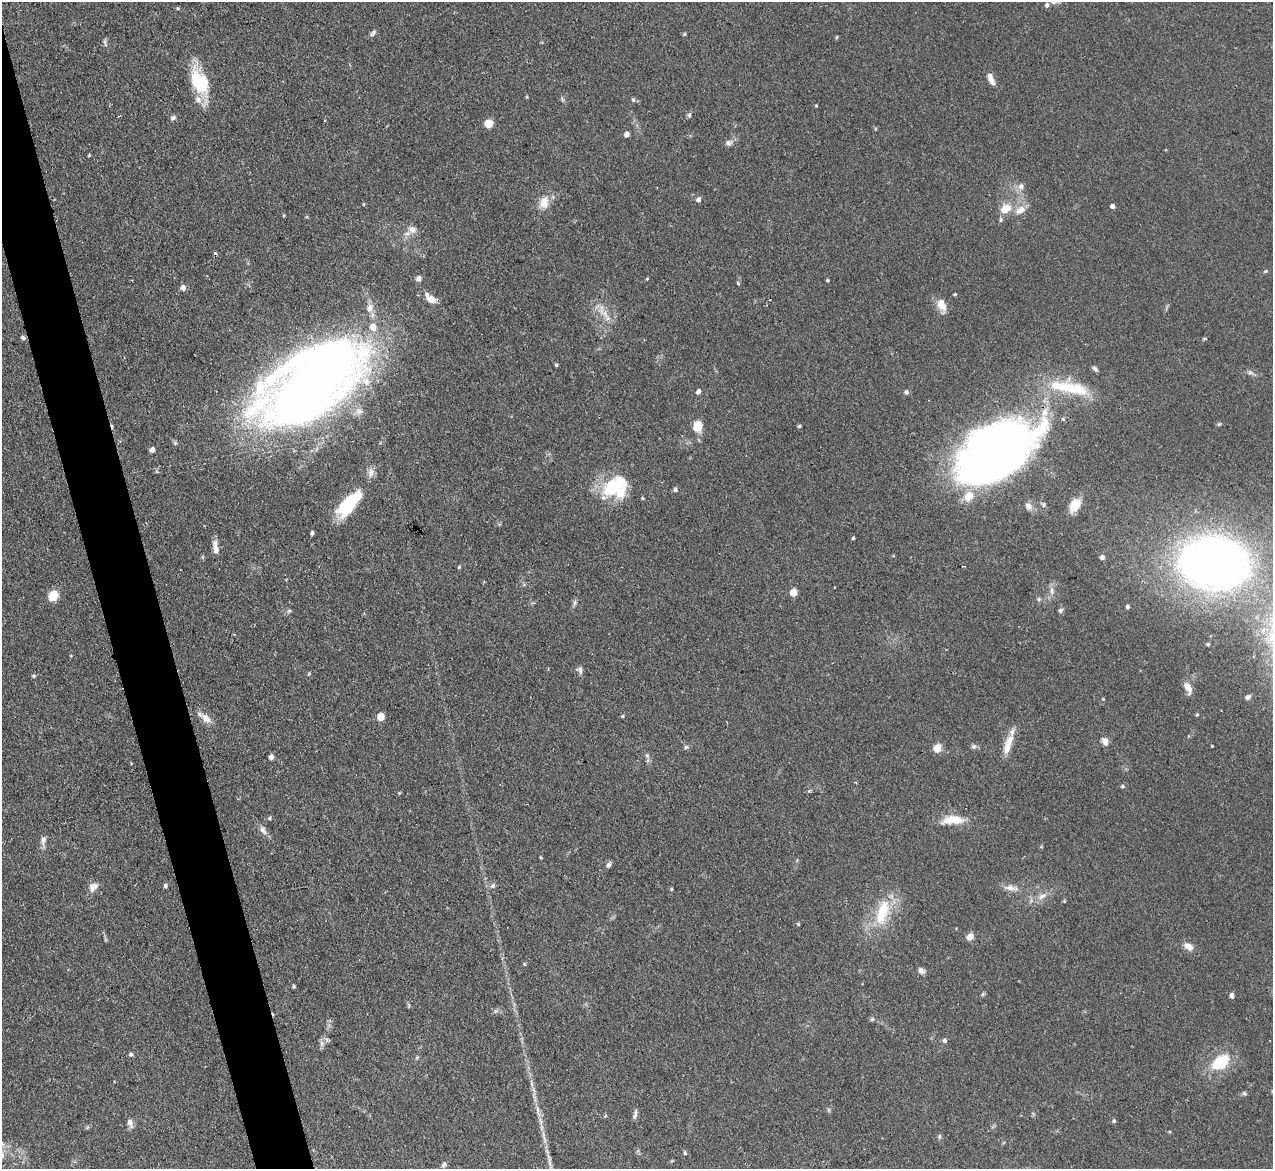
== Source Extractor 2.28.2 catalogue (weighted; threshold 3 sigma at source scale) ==
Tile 11 of 4 x 4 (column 3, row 3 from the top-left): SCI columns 2545-3815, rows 1427-2593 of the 5089 x 5065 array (HDU 1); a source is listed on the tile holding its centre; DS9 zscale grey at full resolution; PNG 1275 x 1171 px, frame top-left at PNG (2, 2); no overlay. Shown black and unused: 4% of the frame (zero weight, under 2 of 3 exposures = <1% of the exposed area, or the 3 px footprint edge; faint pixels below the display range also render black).
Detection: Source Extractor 2.28.2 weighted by HDU 2 'WHT'; one run over the whole footprint, this tile lists its part. Background 0.0886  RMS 0.0061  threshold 0.0274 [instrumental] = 3 sigma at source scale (4.5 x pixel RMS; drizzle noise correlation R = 1.50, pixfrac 1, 0.05/0.05 arcsec/px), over >= 5 px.
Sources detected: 147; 4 inside a brighter object's white glare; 2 cosmic-ray / hot-pixel residue — not listed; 7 inside a brighter listed object's ellipse — not listed separately; the other 134 listed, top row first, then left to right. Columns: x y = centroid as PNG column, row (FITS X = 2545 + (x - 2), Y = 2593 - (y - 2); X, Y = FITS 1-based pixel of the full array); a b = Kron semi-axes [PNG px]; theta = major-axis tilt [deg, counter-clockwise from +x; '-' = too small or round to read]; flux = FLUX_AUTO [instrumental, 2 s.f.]
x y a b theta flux
1047 5 6 5 - 1.6
178 8 5 4 - 0.69
373 33 11 5 54 1.7
684 34 5 4 - 0.79
836 37 5 3 - 0.57
105 43 12 4 -73 1.4
991 79 15 6 -65 4.7
199 82 33 17 -66 30
527 97 5 3 - 0.61
562 99 7 4 -47 1.1
633 100 6 5 - 0.97
816 106 4 3 - 0.55
689 115 8 5 82 1.2
173 118 7 6 - 1.6
488 123 6 5 - 15
626 134 5 4 - 3.3
729 143 9 8 - 2.4
89 155 4 3 - 0.58
1021 186 8 8 - 3.2
698 199 6 5 - 2.3
544 203 18 13 74 8.1
1112 206 4 4 - 2.3
1005 209 13 10 37 10
1020 210 15 10 34 6.2
412 229 13 10 -15 4.5
1265 271 6 4 21 0.8
419 279 6 5 - 2.8
647 279 5 3 - 0.54
827 280 4 3 - 0.68
738 283 4 4 - 0.72
183 287 7 7 - 2.4
955 294 4 4 - 0.66
431 299 15 8 -35 6.6
941 305 16 9 -68 7.4
370 308 11 9 73 5.1
605 314 17 7 -62 5.6
23 338 7 6 - 1.3
1204 339 6 3 19 0.65
556 365 5 4 - 0.76
1095 369 10 4 -45 1.4
1250 373 8 4 -8 1.6
312 382 92 42 37 960
1069 387 58 17 -11 32
698 391 5 4 - 2.2
906 392 6 5 - 1.6
359 411 11 9 -2 3.9
1063 419 6 3 -45 0.83
1219 424 7 4 43 0.86
697 426 14 11 -88 8.2
799 426 4 3 - 0.89
152 450 5 5 - 2.7
985 458 78 43 63 360
371 472 14 8 82 3.7
612 487 30 20 52 31
675 490 6 5 - 1.3
642 498 4 4 - 0.67
348 503 38 13 38 29
1043 504 7 5 -37 1.3
1075 505 15 10 58 11
1028 506 10 9 - 3.1
312 533 4 3 - 1.3
853 538 3 3 - 0.77
215 547 19 7 -80 4.6
1102 557 5 5 - 2.1
1214 563 57 40 -7 530
963 566 4 2 - 0.67
459 567 4 4 - 0.75
1052 591 9 4 90 2.2
793 592 5 5 - 12
53 595 8 6 60 17
1039 599 6 5 - 1.2
575 602 8 5 83 1.5
1127 607 5 4 - 1.3
1060 610 6 5 - 1.5
289 611 6 5 - 1.1
1208 644 4 4 - 0.76
580 670 10 6 -73 2.1
309 674 5 4 - 0.7
33 676 6 4 15 0.97
1188 687 15 7 -64 5
1248 697 7 5 45 1.6
1103 699 4 4 - 0.52
1197 715 4 4 - 0.69
622 716 4 4 - 0.74
381 717 6 5 - 11
206 719 17 9 -40 5.9
1105 741 10 7 -64 3.2
974 746 7 6 - 1.7
1212 746 3 3 - 0.58
686 747 6 5 - 1.1
937 748 6 5 - 13
1007 748 18 10 80 6.6
647 755 7 5 -69 1.3
271 757 5 5 - 2.3
1122 786 5 4 - 1.1
809 791 5 4 - 1.3
399 793 5 3 - 0.54
270 818 5 4 - 0.94
953 820 26 10 2 13
263 830 14 7 -61 3.2
43 841 16 7 87 3.4
541 857 4 3 - 0.56
609 865 8 5 72 1.7
165 886 5 4 - 1.3
493 886 8 7 - 1.8
93 887 14 9 40 4.2
1011 888 21 8 -8 5.1
671 889 4 4 - 0.63
1042 896 14 7 25 4.4
882 912 36 15 72 26
798 924 4 4 - 0.67
970 937 8 6 47 4.6
1188 946 13 7 -32 4.9
524 964 5 4 - 0.76
921 971 9 7 -29 2.3
294 986 4 4 - 0.77
1232 996 5 4 - 2.8
872 1019 6 5 - 0.96
327 1040 9 6 -19 1.6
945 1040 6 5 - 1.5
322 1043 9 6 85 2.2
131 1054 5 5 - 1.3
1220 1062 23 14 38 24
1245 1093 6 5 - 1.2
828 1110 6 4 -89 0.95
538 1111 18 5 -79 4.3
635 1114 14 4 78 1.8
1114 1121 5 4 - 1.2
130 1123 13 7 -71 2.9
939 1136 8 4 82 0.98
544 1138 25 4 -77 5.6
685 1153 5 4 - 1
2 1155 9 7 -76 2.5
444 1165 8 6 58 1.6
Isophote crosses this tile's border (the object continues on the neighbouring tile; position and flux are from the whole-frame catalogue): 2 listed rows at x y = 1214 563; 2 1155